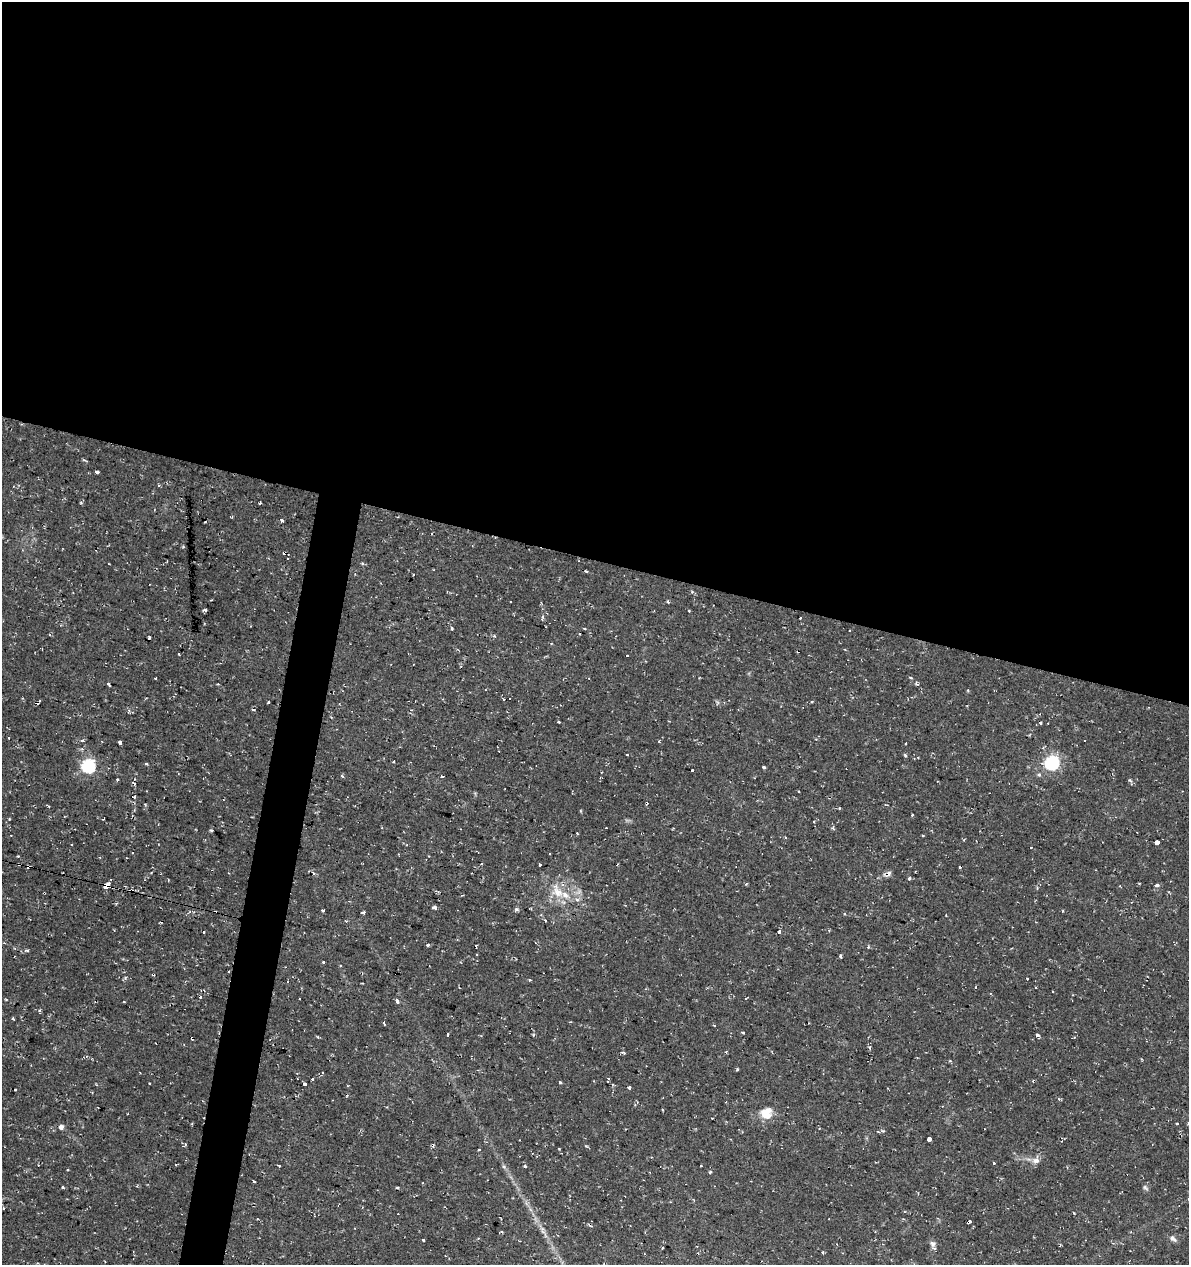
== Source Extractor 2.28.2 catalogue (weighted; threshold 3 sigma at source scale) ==
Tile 3 of 4 x 4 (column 3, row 1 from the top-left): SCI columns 2655-3841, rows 3790-5052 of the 5249 x 5063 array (HDU 1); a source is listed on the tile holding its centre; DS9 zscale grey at full resolution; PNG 1191 x 1267 px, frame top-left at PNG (2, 2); no overlay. Shown black and unused: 47% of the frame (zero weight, under 2 of 3 exposures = <1% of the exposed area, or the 3 px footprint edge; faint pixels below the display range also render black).
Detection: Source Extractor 2.28.2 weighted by HDU 2 'WHT'; one run over the whole footprint, this tile lists its part. Background 0.0333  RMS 0.0042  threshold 0.0187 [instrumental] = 3 sigma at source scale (4.5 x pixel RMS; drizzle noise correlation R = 1.50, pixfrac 1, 0.0396/0.0396 arcsec/px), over >= 5 px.
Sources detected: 165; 38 cosmic-ray / hot-pixel residue — not listed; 2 inside a brighter listed object's ellipse — not listed separately; the other 125 listed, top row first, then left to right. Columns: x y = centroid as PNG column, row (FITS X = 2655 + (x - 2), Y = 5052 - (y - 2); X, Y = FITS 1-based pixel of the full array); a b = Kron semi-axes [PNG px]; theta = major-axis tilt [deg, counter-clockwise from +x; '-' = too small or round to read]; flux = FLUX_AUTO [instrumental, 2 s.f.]
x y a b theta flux
97 472 4 3 - 2.3
260 503 3 3 - 1.5
282 520 4 3 - 2.6
183 547 4 4 - 0.46
288 559 3 3 - 0.57
668 602 4 3 - 0.69
205 609 3 3 - 1.4
689 611 3 3 - 0.99
543 617 5 4 - 1.8
452 628 3 3 - 2.1
584 628 4 2 - 0.34
627 656 3 3 - 1
911 677 5 3 - 0.48
109 684 3 3 - 1.8
917 684 4 4 - 0.66
968 690 4 3 - 0.38
504 699 3 2 - 0.58
509 699 3 3 - 0.63
38 702 6 3 42 1.8
269 702 3 3 - 1
811 702 4 3 - 0.55
253 710 4 2 - 0.42
558 722 3 3 - 1.1
9 738 3 2 - 0.71
82 740 4 3 - 1.8
1085 741 3 3 - 5.1
120 742 4 3 - 3.5
627 755 3 2 - 0.67
394 762 3 3 - 0.88
1052 763 6 6 - 88
146 764 3 3 - 0.55
88 766 6 6 - 69
764 767 3 3 - 0.64
692 770 3 3 - 1.2
1039 775 5 5 - 0.71
342 776 5 3 - 0.42
442 777 3 3 - 5.2
117 780 3 3 - 0.44
134 797 4 3 - 0.61
48 806 3 3 - 0.5
840 808 4 3 - 0.39
211 830 4 3 - 0.52
1157 842 4 3 - 37
72 844 3 2 - 0.33
132 853 3 2 - 0.76
19 864 3 3 - 0.76
540 865 3 3 - 0.85
959 867 3 3 - 1.6
889 873 9 5 80 0.99
909 879 3 3 - 1.6
168 880 3 2 - 0.34
1157 885 4 3 - 2.1
106 886 4 3 - 180
557 892 22 14 -38 8.8
462 895 4 2 - 0.36
577 900 6 5 - 1.5
434 908 5 4 - 2.5
516 909 5 3 - 0.78
323 910 3 3 - 2.1
363 912 4 3 - 1.6
545 920 3 3 - 1.7
779 931 4 3 - 17
204 932 3 2 - 0.74
428 945 3 3 - 2.8
868 947 4 3 - 0.53
27 951 4 4 - 0.95
840 956 3 3 - 2.9
323 962 3 3 - 0.81
229 972 3 2 - 0.5
530 980 3 3 - 0.71
976 987 3 3 - 0.51
1036 987 3 2 - 0.57
746 998 3 3 - 0.91
6 999 4 2 - 0.38
300 999 3 3 - 1.1
124 1001 3 2 - 0.33
397 1001 5 4 - 1.8
40 1011 3 3 - 1.9
13 1019 3 3 - 0.72
384 1023 3 3 - 1.3
714 1025 3 2 - 0.36
743 1033 3 3 - 0.51
448 1035 3 3 - 1.3
1037 1035 4 3 - 3.2
192 1038 3 3 - 3.1
870 1048 4 4 - 0.79
623 1053 6 3 4 0.93
737 1070 3 2 - 0.54
313 1079 3 3 - 1.7
608 1079 4 3 - 1.4
560 1082 4 3 - 0.52
150 1084 3 3 - 0.62
305 1084 4 3 - 0.88
629 1087 3 3 - 1.7
347 1096 4 2 - 0.37
387 1107 2 2 - 0.4
766 1113 15 14 - 6.6
712 1118 2 2 - 0.32
1188 1123 4 3 - 0.37
1177 1124 3 2 - 0.35
61 1127 5 5 - 1.6
882 1131 6 3 -18 0.57
929 1139 3 3 - 61
185 1145 7 3 37 0.49
559 1149 3 2 - 0.28
479 1150 3 2 - 0.54
1036 1160 11 9 50 2.4
993 1163 3 3 - 1.3
279 1166 3 3 - 0.91
525 1166 3 3 - 1.8
701 1166 3 3 - 0.64
504 1167 6 5 - 0.77
68 1170 3 3 - 0.96
710 1172 5 3 - 0.49
254 1181 3 3 - 1.5
63 1188 3 3 - 1.5
1145 1188 9 5 -45 0.86
4 1208 3 3 - 0.8
1074 1213 3 2 - 0.34
968 1222 4 3 - 5.2
1173 1239 10 6 -40 1.5
423 1240 3 3 - 1.3
932 1243 8 6 -35 1.3
663 1247 3 2 - 0.36
823 1252 4 3 - 0.41
Overlapping masked pixels (flux is a lower limit): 6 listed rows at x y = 38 702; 19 864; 106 886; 229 972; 192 1038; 968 1222
Isophote crosses this tile's border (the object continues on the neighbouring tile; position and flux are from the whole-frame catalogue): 1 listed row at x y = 1188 1123
Unlisted compact peaks at least as high as the median listed source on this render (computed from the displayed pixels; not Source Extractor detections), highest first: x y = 905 755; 1129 780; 125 978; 586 1146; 659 741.